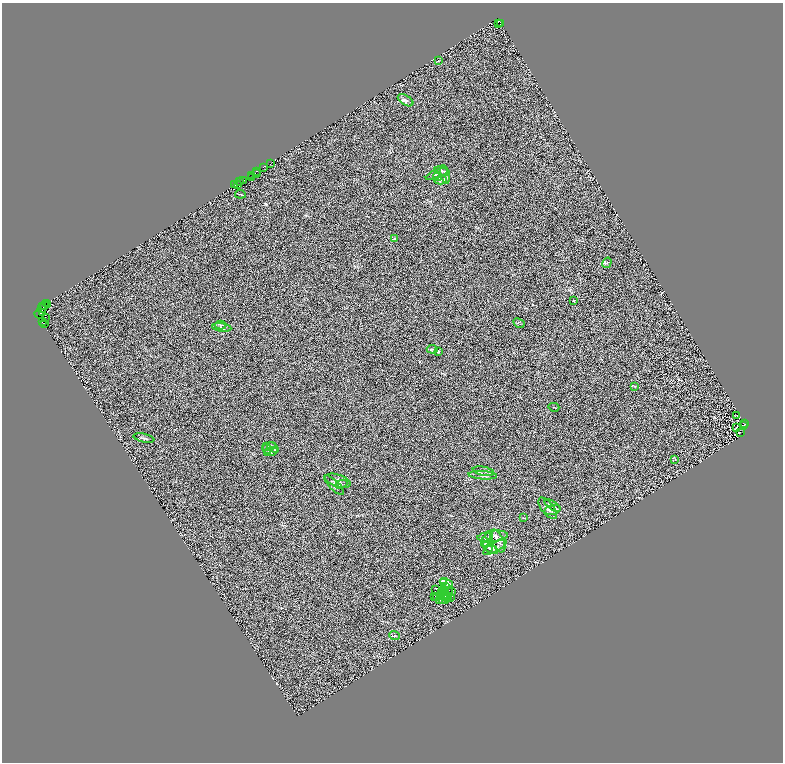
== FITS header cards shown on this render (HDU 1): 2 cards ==
NAXIS1  =                 1562
NAXIS2  =                 1520

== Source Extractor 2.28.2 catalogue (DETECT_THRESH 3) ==
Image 1562 x 1520 px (HDU 1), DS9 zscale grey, zoomed out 1/2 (1 PNG px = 2 x 2 image px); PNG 785 x 764 px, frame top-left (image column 2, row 1519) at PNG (2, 3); each listed source drawn as its Kron ellipse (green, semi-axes under 4 px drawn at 4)
Background 0.294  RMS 0.32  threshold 0.959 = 3 sigma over >= 5 px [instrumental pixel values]
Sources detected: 124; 39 cannot appear on this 1/2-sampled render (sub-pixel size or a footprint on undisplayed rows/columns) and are neither listed nor drawn; the other 85 listed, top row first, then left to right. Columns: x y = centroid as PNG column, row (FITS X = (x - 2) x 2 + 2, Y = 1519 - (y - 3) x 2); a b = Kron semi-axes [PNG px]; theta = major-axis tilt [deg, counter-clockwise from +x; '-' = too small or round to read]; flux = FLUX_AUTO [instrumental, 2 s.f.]
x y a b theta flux
499 24 2 1 - 140
501 24 2 1 - 120
438 61 2 1 - 340
406 100 8 5 -31 170
270 164 2 1 - 110
263 168 2 2 - 280
256 171 3 1 - 290
442 171 8 4 -18 150
256 174 2 1 - 1200
437 174 12 4 23 210
445 174 9 3 -74 170
252 176 3 1 - 310
438 176 4 4 - 83
252 177 2 1 - 390
441 180 6 3 4 100
243 181 3 2 - 520
240 182 2 1 - 97
235 185 2 1 - 1200
237 185 2 1 - 56
240 194 5 2 - 37
395 239 4 4 - 57
607 263 5 2 - 55
574 301 3 3 - 38
47 303 2 1 - 2300
44 305 3 2 - 1400
47 305 2 1 - 740
43 307 2 1 - 1300
41 308 2 1 - 250
43 312 3 2 - 1200
39 314 5 3 - 120
45 317 2 1 - 1000
42 322 3 1 - 690
44 323 3 2 - 330
519 323 6 2 -28 56
221 325 5 3 - 75
222 328 9 2 -7 110
432 349 5 3 - 77
439 351 3 2 - 31
634 386 3 2 - 39
554 407 5 1 - 29
737 415 3 1 - 12
745 424 2 2 - 21
744 425 3 1 - 26
736 427 2 1 - 17
740 432 2 1 - 14
144 438 11 2 -13 110
269 447 7 3 15 110
273 447 6 4 -40 84
267 448 6 4 -67 100
271 452 7 4 18 130
675 459 3 2 - 31
483 471 11 4 -10 190
483 475 14 2 -4 150
338 481 13 6 -18 240
341 484 6 3 24 67
334 485 13 5 -45 190
552 505 9 3 -34 170
548 508 13 6 -51 270
552 510 8 4 14 170
524 518 3 2 - 27
493 536 15 5 6 300
487 539 8 4 58 170
498 541 12 6 -65 290
487 545 8 4 -64 160
495 547 13 4 30 260
490 548 9 3 -29 130
444 582 2 2 - 280
446 583 7 3 -23 280
445 587 2 1 - 36
435 590 2 2 - 82
449 591 3 1 - 6.3
451 591 3 2 - 4.8
441 592 2 1 - 27
443 592 2 1 - 20
444 594 5 1 - 56
441 595 3 1 - 9.4
435 596 3 1 - 21
447 596 2 1 - 12
448 597 2 2 - 34
451 597 3 1 - 41
437 598 3 1 - 14
446 599 2 1 - 28
439 600 2 1 - 23
443 600 3 1 - 32
394 636 5 3 - 64
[39 sub-pixel or undisplayed-footprint detections neither listed nor drawn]